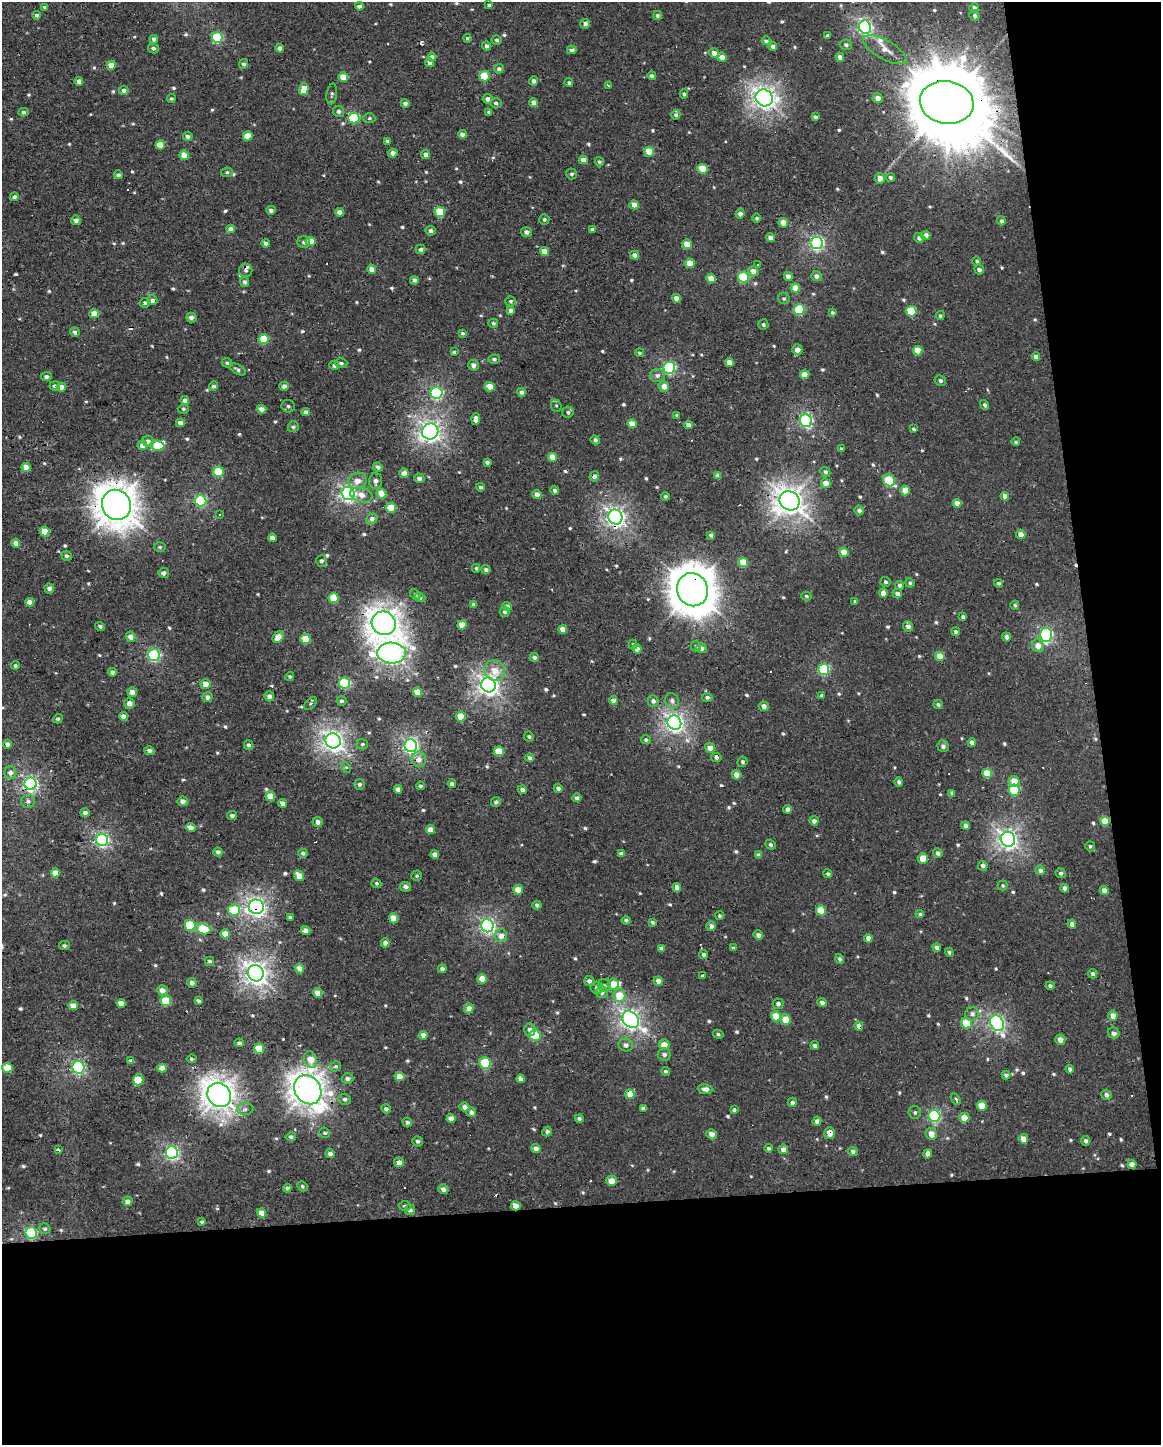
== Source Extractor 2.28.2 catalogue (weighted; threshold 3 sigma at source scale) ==
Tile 12 of 4 x 3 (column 4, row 3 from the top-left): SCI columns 3478-4636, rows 10-1452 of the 4636 x 4388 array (HDU 1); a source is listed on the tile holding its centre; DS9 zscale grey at full resolution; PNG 1163 x 1447 px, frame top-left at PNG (2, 2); each listed source drawn as its Kron ellipse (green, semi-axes under 4 px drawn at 4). Shown black and unused: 22% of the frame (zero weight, under 2 of 3 exposures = <1% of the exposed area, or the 3 px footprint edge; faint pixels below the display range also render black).
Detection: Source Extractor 2.28.2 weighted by HDU 2 'WHT'; one run over the whole footprint, this tile lists its part. Background -0.00111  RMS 0.003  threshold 0.0136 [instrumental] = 3 sigma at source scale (4.5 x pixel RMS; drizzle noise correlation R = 1.50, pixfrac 1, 0.0396/0.0396 arcsec/px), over >= 5 px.
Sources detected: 709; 16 cosmic-ray / hot-pixel residue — neither listed nor drawn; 4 inside a brighter listed object's ellipse — not listed separately; of the other 689, all 500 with FLUX_AUTO >= 0.511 (the completeness limit of this list) listed and drawn (189 fainter detections not listed), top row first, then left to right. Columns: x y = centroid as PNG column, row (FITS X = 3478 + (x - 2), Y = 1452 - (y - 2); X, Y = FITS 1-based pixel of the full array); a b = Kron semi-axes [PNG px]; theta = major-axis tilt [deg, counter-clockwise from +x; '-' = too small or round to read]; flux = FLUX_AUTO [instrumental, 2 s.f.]
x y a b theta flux
489 5 4 4 - 0.7
359 6 4 3 - 1.5
45 7 4 4 - 0.94
974 8 5 5 - 1.4
37 15 4 4 - 0.94
657 15 4 4 - 0.8
974 16 5 5 - 1
585 24 5 4 - 1.1
865 27 7 6 - 76
827 36 4 3 - 2.3
217 37 5 5 - 24
467 38 4 4 - 0.52
154 39 4 4 - 1.5
497 40 5 4 - 0.64
766 41 4 3 - 0.68
846 45 6 5 - 0.79
487 46 4 4 - 0.78
773 46 4 4 - 1
153 48 5 5 - 0.88
280 48 4 4 - 1.5
572 50 5 4 - 1.3
885 50 24 9 -29 3.7
714 53 5 5 - 2.2
432 57 4 4 - 1.8
722 57 5 4 - 2.1
840 57 4 4 - 1.6
430 63 4 4 - 1.6
244 64 4 4 - 0.76
111 65 4 4 - 3.5
499 69 5 4 - 0.8
484 76 5 5 - 13
652 76 4 4 - 0.85
343 77 5 4 - 4.8
79 81 4 4 - 1.8
534 81 4 4 - 1.3
569 83 4 4 - 0.53
608 85 3 3 - 0.96
304 89 6 5 - 5.4
124 90 5 4 - 1.3
332 94 10 5 82 0.74
684 94 4 4 - 0.67
171 98 4 4 - 0.54
764 98 9 8 - 180
878 98 5 5 - 2.5
488 99 5 5 - 1.5
947 102 27 21 -9 6800
405 103 4 4 - 1.1
496 103 5 5 - 0.83
534 103 4 4 - 2.5
338 111 5 5 - 0.93
24 112 5 4 - 0.75
489 112 4 4 - 0.75
676 115 5 4 - 0.8
815 117 4 3 - 0.86
354 118 5 5 - 22
369 118 6 5 - 0.57
462 134 4 4 - 1.5
188 136 5 4 - 1.2
248 136 5 4 - 5.9
388 141 4 3 - 0.85
160 145 4 4 - 4.4
649 152 5 5 - 6.7
393 153 5 4 - 1.6
184 155 5 4 - 5.8
426 155 4 4 - 1.9
583 160 4 4 - 2.3
599 162 5 4 - 0.63
702 169 5 5 - 6.6
227 172 6 4 10 0.59
572 174 5 5 - 0.68
118 175 5 4 - 0.93
890 177 4 4 - 0.63
880 178 5 5 - 2.3
14 197 4 4 - 1
634 205 5 4 - 2.9
271 210 4 4 - 1
339 212 4 4 - 1.8
440 212 5 5 - 10
740 214 4 4 - 1.1
757 218 4 4 - 0.65
544 219 5 5 - 0.6
76 220 5 4 - 1.5
1001 221 4 4 - 0.93
783 223 5 4 - 3.5
231 229 4 4 - 1.8
592 229 4 3 - 0.9
431 231 5 5 - 1
527 232 5 5 - 1.2
926 236 4 4 - 2.7
770 238 4 4 - 1.8
919 238 5 5 - 1.1
311 241 5 4 - 5.1
304 242 6 6 - 0.87
266 243 4 4 - 1.2
816 243 6 6 - 66
687 244 5 4 - 5.4
421 249 5 4 - 0.76
544 252 5 4 - 3.6
634 255 4 4 - 1.6
977 261 4 4 - 0.57
690 263 5 4 - 3.9
757 264 3 3 - 1.1
372 269 4 4 - 3
246 270 7 7 - 0.87
979 270 5 4 - 1.2
753 271 5 5 - 2.1
816 276 5 5 - 1.1
743 277 5 5 - 20
788 277 4 4 - 2.5
711 278 5 4 - 4.1
414 280 4 4 - 1.2
245 282 5 4 - 0.93
795 288 5 4 - 4
676 298 4 4 - 2.2
784 299 6 5 - 0.54
152 300 5 5 - 1.5
511 301 5 5 - 0.71
145 303 5 5 - 0.83
511 310 4 4 - 1.4
799 310 5 5 - 19
911 311 5 5 - 13
832 312 3 3 - 0.55
94 314 5 4 - 4.2
940 316 4 4 - 0.56
191 317 5 5 - 1.5
493 323 5 4 - 0.6
763 325 5 5 - 0.65
75 332 5 4 - 1
462 333 4 3 - 0.65
264 339 5 5 - 11
797 350 5 5 - 2
918 351 5 4 - 5.7
454 352 3 3 - 0.6
639 353 4 4 - 0.52
1036 357 4 4 - 1.6
494 359 5 4 - 0.67
729 362 4 4 - 3
227 363 5 5 - 0.62
341 363 6 5 - 0.79
334 365 5 4 - 1.1
473 365 5 5 - 1.7
669 368 6 6 - 43
238 369 9 4 -30 0.85
805 374 5 4 - 3.3
657 375 7 6 - 1.3
46 376 5 4 - 0.88
940 381 6 5 - 0.73
55 386 5 4 - 0.83
213 386 4 4 - 1
284 386 4 4 - 1.5
664 386 5 5 - 2.7
61 387 5 4 - 2.4
490 387 5 4 - 4.1
521 392 4 4 - 1
436 393 6 6 - 44
185 400 4 4 - 2
985 405 5 4 - 0.75
288 406 7 6 - 0.8
556 406 6 5 - 0.51
183 409 6 4 -1 0.56
262 409 5 4 - 1.9
305 412 4 4 - 1.3
568 412 6 5 - 0.8
677 415 4 3 - 0.66
476 419 6 4 88 1.8
806 421 6 6 - 54
180 423 4 4 - 1.9
632 424 4 4 - 4
688 425 4 4 - 1.9
293 427 6 5 - 0.68
914 429 3 3 - 0.6
430 431 8 8 - 150
595 440 5 4 - 0.8
148 441 5 5 - 1.5
1016 442 4 4 - 0.53
142 445 5 5 - 2
157 445 7 5 -6 7.9
841 449 4 3 - 0.56
553 457 5 4 - 4.4
487 462 4 4 - 1.1
26 467 5 4 - 3.7
378 467 5 4 - 1.1
218 472 5 5 - 15
825 472 5 5 - 0.84
404 473 5 4 - 1.9
594 476 5 5 - 1.1
718 476 4 4 - 1.9
419 478 5 5 - 1.1
889 480 6 5 - 18
357 481 9 8 - 2.8
376 481 8 6 88 1.4
826 483 5 4 - 2.8
480 487 4 4 - 0.77
555 490 4 4 - 0.93
905 490 5 4 - 3.6
348 494 7 6 - 88
381 494 5 4 - 5.6
537 494 5 4 - 2.1
361 495 11 7 -17 2.6
665 496 4 4 - 0.6
1005 496 4 4 - 1.9
201 501 6 5 - 35
789 501 10 9 - 360
957 503 4 4 - 3
116 505 15 14 - 630
391 508 5 5 - 7.1
859 510 5 4 - 1.1
220 514 3 3 - 0.64
615 517 7 7 - 130
372 519 6 5 - 1.1
45 531 5 4 - 5.2
1021 534 5 4 - 2.6
711 535 4 4 - 0.75
272 538 4 4 - 1.8
16 543 4 4 - 2
160 547 6 5 - 0.52
844 552 5 4 - 4.5
67 556 5 4 - 0.89
321 561 6 5 - 0.91
743 562 5 4 - 7.9
476 568 4 4 - 0.55
486 570 4 4 - 1.2
164 573 5 5 - 1.3
886 582 5 5 - 0.66
910 583 5 4 - 0.62
998 583 4 4 - 0.65
899 585 4 4 - 0.8
49 589 5 4 - 1.4
692 590 17 15 -65 860
883 593 4 4 - 3.3
415 594 6 4 -49 0.53
897 594 5 4 - 1.4
806 596 5 4 - 0.54
334 598 5 5 - 9.4
420 598 5 4 - 0.71
855 601 3 3 - 0.64
30 602 4 4 - 2.5
474 605 4 4 - 1.3
1015 605 4 4 - 0.54
507 606 5 4 - 1.5
505 612 5 5 - 0.86
963 617 4 3 - 0.8
384 623 12 11 - 340
462 625 4 4 - 5.1
100 626 5 4 - 0.74
908 626 5 5 - 1.5
563 629 4 4 - 2.9
956 632 4 4 - 0.88
1046 635 7 6 - 45
131 637 5 4 - 2
278 637 6 5 - 3.5
1006 637 5 4 - 1.1
305 639 5 5 - 7.3
633 644 5 4 - 0.53
696 646 5 5 - 0.59
1038 646 6 6 - 2.8
701 648 5 5 - 1.3
637 649 4 4 - 2.1
392 653 14 10 -2 180
154 655 6 6 - 40
940 656 5 4 - 5.2
534 657 5 4 - 0.93
15 666 4 4 - 0.69
495 670 11 10 - 4.7
824 670 5 5 - 25
112 672 4 4 - 1
290 676 4 4 - 0.56
345 683 5 5 - 28
205 684 5 5 - 2.7
488 685 7 7 - 180
132 692 5 4 - 2.1
417 692 5 4 - 4.6
269 696 5 5 - 1.5
821 696 3 3 - 11
207 697 5 5 - 1.2
707 697 5 4 - 0.94
613 700 4 4 - 1.9
342 701 5 5 - 0.65
653 701 5 5 - 1.2
672 701 8 6 -65 1.3
129 703 5 5 - 1.9
310 704 8 5 46 0.55
938 704 5 4 - 0.69
764 706 5 4 - 1.6
124 716 4 4 - 2
461 716 5 4 - 6.4
58 719 5 4 - 0.66
674 723 7 6 - 130
529 736 5 4 - 0.61
646 740 5 4 - 0.64
333 741 8 7 - 170
972 742 4 4 - 1.4
7 744 4 4 - 1.4
362 744 6 5 - 0.55
248 745 5 4 - 0.76
411 746 6 6 - 87
943 746 6 5 - 1.1
710 748 5 5 - 2.6
149 751 5 4 - 1.1
499 751 5 5 - 7.5
716 757 5 4 - 1
530 758 4 4 - 1.4
419 759 8 7 - 2.1
742 762 5 5 - 0.56
346 768 6 4 -61 0.68
10 773 6 6 - 1.4
987 773 5 5 - 7.4
736 775 5 4 - 2.3
1014 781 5 5 - 4.6
899 782 4 4 - 0.84
31 784 6 6 - 69
360 784 5 5 - 0.75
452 784 4 4 - 1.1
420 786 4 4 - 0.58
558 788 4 4 - 0.99
398 789 4 4 - 1.6
522 790 4 4 - 1.3
1014 790 6 5 - 18
952 793 4 3 - 0.89
270 796 5 5 - 4.7
577 798 4 4 - 1.1
28 801 7 6 - 1
183 801 5 5 - 1.7
496 802 5 5 - 0.87
282 803 4 4 - 1.7
788 809 4 4 - 1.3
85 813 5 4 - 1
232 815 5 4 - 0.84
814 821 4 4 - 1.4
1105 821 5 5 - 5
318 822 5 5 - 1.7
966 826 4 4 - 1.4
191 828 5 4 - 3
430 829 4 4 - 2.4
1008 839 7 7 - 130
102 840 6 6 - 61
770 844 5 4 - 0.78
1090 846 5 5 - 0.68
218 852 5 4 - 1
303 853 5 4 - 0.92
938 853 5 4 - 1.1
621 854 4 4 - 1.1
435 855 4 4 - 2.2
758 855 4 4 - 1.4
923 858 5 5 - 4.4
983 866 5 4 - 1.1
1040 870 5 4 - 1.3
55 873 4 4 - 3.9
1061 873 5 4 - 0.82
828 874 4 4 - 0.59
299 876 5 4 - 4.1
417 876 5 5 - 0.51
376 883 5 4 - 0.57
1003 885 5 5 - 0.53
406 887 5 5 - 1.3
677 887 5 4 - 1.9
1065 888 4 4 - 1.1
518 890 5 5 - 3.5
1104 890 4 4 - 2.1
537 905 4 4 - 0.81
256 907 7 7 - 130
234 910 6 5 - 12
821 910 5 5 - 7.1
920 914 4 4 - 0.64
720 916 4 4 - 0.53
290 917 4 3 - 0.65
393 918 5 4 - 4.6
626 920 4 4 - 0.74
653 922 4 3 - 0.7
1072 924 4 4 - 1.5
190 925 5 5 - 15
487 926 6 6 - 77
711 926 4 4 - 1.3
203 929 7 5 -18 12
305 930 5 4 - 1.7
225 934 4 4 - 4.1
758 935 5 4 - 1.4
501 936 6 6 - 2.3
868 938 4 4 - 2.2
385 943 4 4 - 1.6
64 945 5 4 - 0.72
662 948 4 4 - 1.4
733 948 4 4 - 0.64
937 948 4 4 - 1.6
949 952 5 4 - 0.59
703 954 5 4 - 0.77
839 959 5 4 - 0.79
210 961 4 4 - 0.66
299 969 5 4 - 3.1
442 969 4 4 - 1
256 973 8 7 - 190
1093 974 5 4 - 0.81
703 976 3 3 - 0.6
482 979 4 4 - 4.5
589 981 5 5 - 1.2
658 981 5 4 - 1.8
192 983 5 4 - 1.3
613 984 5 5 - 5.2
604 985 7 6 - 0.81
1050 986 4 4 - 0.82
597 988 6 6 - 1.2
162 990 5 5 - 2.2
602 992 6 6 - 1.6
317 993 5 4 - 3.6
619 996 6 6 - 6.6
166 1001 5 5 - 12
198 1001 4 3 - 0.87
121 1003 4 4 - 2.6
822 1003 5 4 - 1.2
778 1004 5 5 - 1.1
73 1006 4 4 - 3.2
469 1008 5 5 - 1.9
972 1014 7 7 - 1.4
776 1016 5 5 - 5.7
1113 1016 5 5 - 2.5
631 1020 9 7 -43 140
785 1020 5 5 - 5.3
966 1023 5 5 - 6.7
997 1023 8 6 -64 75
859 1026 5 4 - 1.9
530 1030 6 5 - 1.5
1114 1033 6 5 - 1.6
718 1034 5 4 - 0.58
423 1035 4 4 - 2.5
535 1035 5 5 - 14
1060 1040 5 5 - 2.4
239 1043 4 4 - 0.86
626 1045 7 6 - 1.4
664 1045 5 5 - 3.6
815 1045 4 4 - 1
259 1049 5 5 - 8.3
664 1055 6 6 - 1.1
191 1059 5 4 - 0.52
310 1059 8 6 -71 4.1
131 1061 4 4 - 1.1
485 1063 5 5 - 19
336 1066 5 5 - 0.61
78 1067 6 6 - 54
7 1068 5 5 - 6.6
162 1068 4 4 - 2.4
1070 1069 4 3 - 0.91
665 1071 4 4 - 0.54
1006 1075 4 4 - 0.99
399 1076 5 4 - 2.9
347 1079 6 5 - 1.2
520 1079 4 4 - 1.3
138 1080 5 5 - 8.2
705 1089 8 5 -7 1.6
308 1090 15 13 -56 380
630 1094 5 4 - 5.7
219 1095 13 11 -50 330
1106 1095 5 5 - 1.1
345 1099 6 5 - 0.91
955 1099 6 3 -57 0.65
792 1102 4 4 - 0.89
982 1106 5 5 - 6.3
465 1107 5 4 - 1.9
643 1108 4 4 - 1.1
245 1109 8 6 1 0.96
386 1109 5 4 - 0.84
734 1110 3 3 - 2.7
471 1112 5 4 - 1.4
915 1112 6 6 - 0.74
934 1116 6 6 - 37
451 1118 4 4 - 2.3
579 1118 4 4 - 0.85
964 1118 5 5 - 3.7
817 1121 4 4 - 1.1
407 1122 5 4 - 0.96
547 1131 5 4 - 0.82
325 1133 6 5 - 0.59
830 1133 5 5 - 3
712 1134 5 5 - 1.8
931 1134 6 5 - 2.8
291 1137 5 4 - 0.68
1023 1139 5 4 - 3.3
418 1141 5 5 - 0.85
1086 1141 5 4 - 0.96
768 1148 4 4 - 0.74
536 1149 4 4 - 1.6
783 1149 5 5 - 1.9
58 1150 3 3 - 0.95
853 1152 5 4 - 0.92
172 1153 6 6 - 63
330 1154 4 4 - 1.3
927 1154 5 4 - 1.4
399 1162 5 4 - 1.9
1132 1164 5 4 - 1.7
612 1181 5 5 - 3.4
302 1186 5 4 - 0.54
287 1188 4 4 - 0.84
443 1189 5 5 - 1.4
127 1201 5 5 - 1.7
405 1206 6 5 - 0.72
516 1206 5 4 - 2.4
410 1210 5 5 - 1.3
262 1213 5 4 - 3.2
202 1222 4 4 - 0.57
45 1229 6 5 - 0.65
31 1233 6 5 - 36
Overlapping masked pixels (flux is a lower limit): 17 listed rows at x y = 947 102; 583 160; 789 501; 116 505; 615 517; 692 590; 897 594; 392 653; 269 696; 613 700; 31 784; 256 907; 317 993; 859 1026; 630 1094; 830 1133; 516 1206